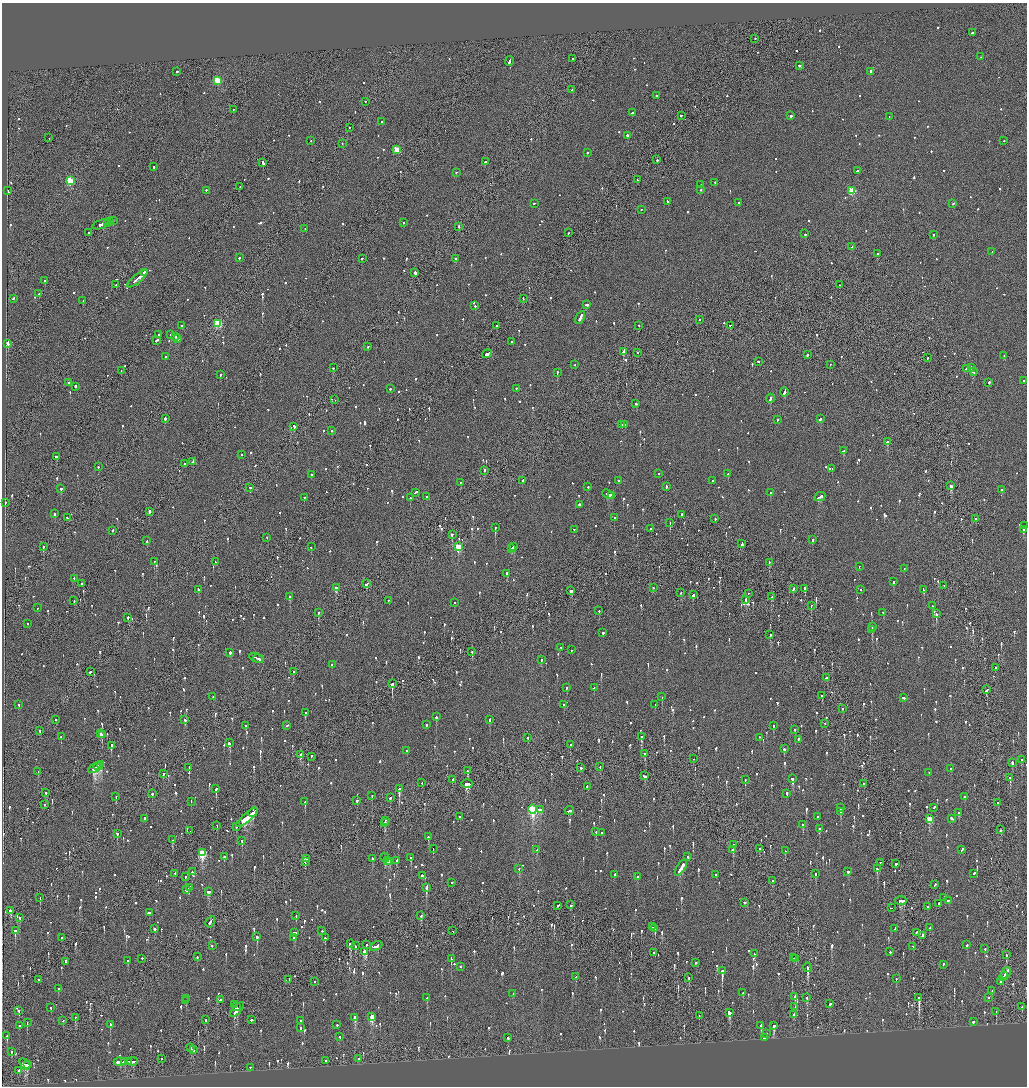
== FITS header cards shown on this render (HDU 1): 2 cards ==
NAXIS1  =                 2050
NAXIS2  =                 2168

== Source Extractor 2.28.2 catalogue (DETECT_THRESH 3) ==
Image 2050 x 2168 px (HDU 1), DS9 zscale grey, zoomed out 1/2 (1 PNG px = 2 x 2 image px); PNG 1029 x 1088 px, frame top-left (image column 2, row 2168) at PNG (2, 3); each listed source drawn as its Kron ellipse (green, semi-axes under 4 px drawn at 4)
Background -0.117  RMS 0.068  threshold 0.205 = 3 sigma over >= 5 px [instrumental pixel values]
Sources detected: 1520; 55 cannot appear on this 1/2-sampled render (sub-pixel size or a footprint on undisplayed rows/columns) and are neither listed nor drawn; of the other 1465, the 500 brightest by FLUX_AUTO listed and drawn (965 fainter detections omitted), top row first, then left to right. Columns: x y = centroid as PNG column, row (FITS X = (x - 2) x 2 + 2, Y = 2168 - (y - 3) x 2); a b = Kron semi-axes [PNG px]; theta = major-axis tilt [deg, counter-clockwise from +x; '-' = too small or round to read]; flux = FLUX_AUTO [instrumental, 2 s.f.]
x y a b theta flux
972 33 4 2 - 280
755 39 2 1 - 130
981 57 2 1 - 150
572 59 2 2 - 200
509 61 5 2 - 310
799 66 2 2 - 1000
177 72 2 2 - 250
871 72 2 2 - 570
218 81 3 3 - 840
572 90 2 1 - 120
656 96 2 2 - 260
365 102 2 2 - 110
234 110 2 1 - 110
633 113 2 2 - 650
681 116 2 2 - 150
791 116 2 2 - 2000
889 117 2 1 - 120
382 122 2 2 - 230
349 128 2 1 - 110
628 136 2 2 - 1700
49 138 2 2 - 120
311 141 2 2 - 130
1004 141 2 2 - 350
342 144 2 1 - 120
397 150 3 3 - 430
587 153 2 2 - 220
657 160 2 1 - 380
485 162 3 2 - 190
263 163 3 2 - 320
154 167 2 2 - 240
857 171 2 2 - 110
456 173 2 1 - 210
638 180 2 1 - 460
70 181 3 3 - 910
715 183 2 2 - 200
700 185 2 2 - 160
240 187 2 1 - 180
701 190 2 2 - 150
8 191 3 1 - 200
206 191 2 2 - 130
852 191 3 3 - 620
667 202 2 2 - 130
739 203 2 2 - 180
534 204 2 2 - 110
953 204 2 2 - 130
641 210 2 2 - 100
113 221 3 2 - 310
110 222 3 1 - 270
108 223 3 2 - 320
404 223 2 2 - 150
101 225 8 2 18 620
459 227 2 2 - 100
305 229 2 2 - 130
89 233 2 1 - 860
568 233 2 2 - 130
805 234 2 2 - 230
933 235 2 2 - 380
852 247 2 1 - 100
992 252 2 1 - 230
877 254 2 2 - 360
239 258 2 2 - 400
362 259 2 2 - 280
455 259 2 2 - 210
144 273 3 2 - 220
415 273 3 2 - 840
137 279 12 2 39 970
44 281 2 2 - 200
116 285 2 1 - 340
839 285 2 2 - 130
39 294 2 2 - 150
13 299 2 2 - 220
523 299 2 1 - 380
83 301 2 2 - 140
587 305 2 2 - 520
475 306 2 2 - 160
580 318 7 2 63 450
699 320 2 2 - 120
218 324 3 3 - 900
182 326 2 2 - 230
497 326 2 1 - 300
639 326 2 2 - 120
730 326 2 1 - 270
159 335 2 2 - 130
170 335 2 2 - 240
176 337 2 2 - 280
178 339 2 2 - 320
156 341 4 2 - 270
511 342 2 2 - 130
8 344 3 2 - 720
368 347 2 2 - 160
623 352 3 2 - 750
638 353 2 1 - 120
487 354 5 2 - 860
807 355 2 2 - 290
1004 356 2 2 - 290
165 357 2 2 - 170
928 358 2 2 - 110
758 362 2 2 - 130
575 365 2 2 - 110
830 365 2 2 - 130
333 368 2 2 - 150
971 368 2 2 - 240
966 369 3 2 - 190
121 371 2 1 - 120
973 372 3 1 - 110
557 373 2 2 - 270
220 375 3 2 - 170
1023 381 2 2 - 130
69 383 2 2 - 190
989 383 2 2 - 340
75 387 2 2 - 1200
390 389 2 2 - 210
516 389 2 2 - 140
784 392 4 2 - 760
770 399 4 2 - 220
335 400 2 1 - 260
636 404 2 2 - 180
165 419 2 2 - 460
820 419 3 2 - 220
777 420 2 2 - 140
622 425 2 1 - 150
625 425 2 2 - 120
294 427 3 2 - 210
332 431 2 2 - 200
887 442 3 2 - 630
843 451 3 2 - 240
242 455 2 2 - 110
56 457 2 2 - 200
193 462 3 1 - 130
185 464 2 2 - 190
98 467 2 1 - 250
832 469 2 1 - 270
484 471 2 2 - 160
658 474 2 2 - 110
728 474 2 2 - 200
311 475 3 2 - 170
523 481 3 2 - 200
619 481 2 2 - 110
713 481 2 2 - 110
460 483 2 2 - 260
950 486 3 2 - 920
588 487 2 2 - 170
666 487 3 2 - 200
250 488 2 2 - 120
61 489 2 2 - 500
1001 490 2 2 - 280
415 493 3 2 - 170
771 493 2 2 - 120
608 494 6 2 -26 310
611 496 3 1 - 140
427 497 2 2 - 100
820 497 6 2 28 290
304 498 2 2 - 230
410 498 2 2 - 150
5 503 2 2 - 130
579 505 2 2 - 350
150 512 2 2 - 120
54 514 2 2 - 270
682 515 2 2 - 280
67 518 2 2 - 230
614 518 2 2 - 170
715 519 2 2 - 120
976 519 2 2 - 230
670 523 2 2 - 120
1024 526 2 2 - 160
495 528 2 2 - 620
650 529 2 2 - 160
574 530 2 1 - 130
1023 530 4 2 - 280
113 531 2 2 - 150
452 535 2 2 - 1300
267 538 2 2 - 110
812 540 4 2 - 190
147 541 3 2 - 250
742 544 4 2 - 390
43 547 2 2 - 140
311 547 2 2 - 100
458 547 3 3 - 570
514 547 3 2 - 420
511 549 2 1 - 140
154 562 2 2 - 180
216 562 2 2 - 120
769 563 2 1 - 110
859 567 2 1 - 270
904 569 2 2 - 100
507 574 3 2 - 300
74 579 3 2 - 230
893 582 3 2 - 180
81 584 2 1 - 110
366 584 4 2 - 170
944 586 2 2 - 130
336 588 3 2 - 190
653 588 2 2 - 110
793 589 3 1 - 340
805 589 2 2 - 340
198 590 3 2 - 300
860 590 2 2 - 130
923 590 4 2 - 190
571 591 3 2 - 170
680 593 2 2 - 110
748 594 2 1 - 480
693 595 2 2 - 410
290 597 3 2 - 180
772 597 3 2 - 220
746 600 2 2 - 240
74 601 2 2 - 260
388 601 2 1 - 130
454 603 2 2 - 110
811 606 2 1 - 160
932 606 2 2 - 120
37 608 2 2 - 120
599 611 2 2 - 170
318 613 3 2 - 250
883 613 2 2 - 140
936 614 3 2 - 1100
128 618 3 2 - 630
28 624 2 2 - 140
872 627 2 2 - 390
871 630 2 2 - 220
603 633 2 2 - 310
770 635 2 1 - 270
561 648 2 2 - 230
572 650 2 2 - 130
472 652 2 2 - 270
230 653 2 2 - 410
256 658 7 2 -23 360
259 659 5 2 - 440
541 660 2 2 - 170
332 665 2 1 - 200
995 668 2 2 - 150
91 672 3 2 - 270
293 672 2 2 - 220
827 678 3 2 - 160
392 684 2 2 - 3500
567 688 3 2 - 150
594 688 2 2 - 130
986 690 3 2 - 290
822 696 2 2 - 460
213 697 2 2 - 130
662 697 2 2 - 190
903 698 3 2 - 190
19 705 2 2 - 120
564 705 2 2 - 320
655 705 2 1 - 140
842 709 2 2 - 130
305 713 2 2 - 320
436 717 2 2 - 560
56 720 2 2 - 160
185 720 2 2 - 220
489 720 2 2 - 150
825 724 2 2 - 100
426 725 2 2 - 240
246 726 2 2 - 110
287 726 2 1 - 110
773 726 2 2 - 140
795 730 2 2 - 120
40 731 2 1 - 270
100 734 2 1 - 110
102 735 2 2 - 140
61 737 2 2 - 110
642 737 2 2 - 320
527 738 2 2 - 370
759 738 2 1 - 130
798 740 3 2 - 260
229 743 3 2 - 350
570 745 2 2 - 390
111 746 3 1 - 310
784 749 2 2 - 590
407 751 2 2 - 110
645 754 2 1 - 1100
301 755 3 2 - 180
311 757 2 1 - 130
694 759 2 1 - 250
1021 760 2 2 - 110
1012 763 2 2 - 200
101 765 3 2 - 1100
98 766 5 1 - 1200
600 767 2 1 - 190
95 768 7 3 30 2100
189 768 2 2 - 160
581 768 2 2 - 260
951 769 2 2 - 160
468 771 3 2 - 200
38 772 2 2 - 180
929 773 2 1 - 180
163 774 2 2 - 280
644 776 3 2 - 370
1010 778 2 2 - 420
792 779 2 2 - 420
453 780 3 2 - 120
745 780 2 2 - 140
422 783 2 1 - 130
467 784 6 2 -2 600
864 784 2 2 - 110
587 787 2 2 - 170
216 789 3 2 - 530
399 789 2 2 - 3000
46 793 2 2 - 150
152 794 2 2 - 130
787 794 3 2 - 220
372 796 2 2 - 170
116 797 2 2 - 100
964 797 2 2 - 190
390 798 2 2 - 220
357 801 2 2 - 130
191 802 2 2 - 110
305 802 2 2 - 360
998 803 2 2 - 120
44 805 2 2 - 150
840 808 2 2 - 180
934 808 3 2 - 180
533 809 4 3 - 1700
540 810 2 2 - 440
569 811 4 2 - 230
841 812 2 2 - 280
253 813 5 1 - 7700
959 813 3 2 - 130
460 817 2 2 - 110
818 817 2 2 - 180
247 818 13 2 41 22000
144 819 2 2 - 170
929 819 3 3 - 540
952 819 3 2 - 250
385 821 3 2 - 160
384 823 3 2 - 160
803 825 2 2 - 820
217 826 2 1 - 410
236 827 2 2 - 340
819 829 2 2 - 610
1000 830 2 2 - 140
190 831 2 1 - 170
596 832 2 2 - 140
602 833 2 2 - 120
117 834 2 2 - 240
428 837 2 2 - 130
173 840 2 2 - 160
242 841 3 2 - 180
733 845 2 2 - 410
433 849 2 1 - 130
759 849 2 1 - 120
537 850 3 2 - 150
732 850 2 2 - 200
962 850 3 2 - 250
785 851 2 2 - 130
202 853 4 3 - 1200
224 857 2 2 - 110
688 857 2 2 - 180
385 858 5 2 - 310
411 858 2 2 - 300
306 859 2 2 - 110
372 859 2 2 - 270
388 861 2 2 - 230
396 861 3 2 - 110
305 862 2 2 - 230
389 862 3 2 - 300
880 863 2 2 - 120
896 864 2 2 - 1300
681 868 9 2 58 1100
519 869 2 2 - 110
877 869 4 2 - 110
192 872 2 2 - 140
848 872 2 2 - 290
175 873 2 2 - 160
815 874 3 2 - 110
974 874 3 2 - 180
615 875 2 2 - 150
715 875 2 1 - 160
423 876 4 2 - 250
185 877 2 2 - 170
637 877 2 2 - 380
772 881 2 1 - 110
452 883 2 2 - 160
935 885 3 2 - 150
189 888 3 1 - 210
426 888 4 2 - 930
187 890 4 2 - 340
208 892 4 3 - 210
40 898 2 1 - 130
944 898 3 2 - 250
901 901 6 3 1 500
948 901 2 2 - 200
745 903 2 2 - 1500
939 904 3 3 - 340
571 905 2 2 - 480
558 906 3 2 - 210
927 907 2 2 - 340
891 908 2 1 - 280
11 911 2 2 - 760
149 913 3 2 - 1500
296 916 2 2 - 130
421 916 3 2 - 150
19 918 2 2 - 210
210 922 6 2 60 580
652 927 2 1 - 320
930 928 4 2 - 410
155 929 2 2 - 430
655 929 2 2 - 5800
895 929 3 2 - 130
15 931 2 2 - 2200
322 931 2 2 - 130
453 931 2 1 - 110
295 933 3 2 - 300
916 933 3 2 - 140
922 936 3 2 - 240
257 937 3 2 - 550
62 938 2 1 - 140
293 938 2 2 - 110
325 938 2 2 - 360
350 944 4 3 - 290
366 945 2 1 - 240
967 945 3 2 - 290
212 946 2 2 - 100
355 946 3 2 - 140
376 946 7 2 24 610
913 947 2 1 - 120
985 949 2 1 - 120
365 952 4 2 - 330
890 952 2 2 - 140
653 953 2 2 - 390
754 954 2 2 - 170
1006 955 3 1 - 370
197 957 2 2 - 230
794 958 2 1 - 150
142 959 2 2 - 110
451 959 4 2 - 220
796 959 2 2 - 480
128 961 2 2 - 920
65 962 2 1 - 390
696 963 2 2 - 370
943 965 2 2 - 110
460 967 2 2 - 300
807 968 4 2 - 840
722 971 2 2 - 3000
1006 973 6 2 58 600
576 977 2 2 - 160
1003 977 5 1 - 450
689 978 2 1 - 250
896 979 2 2 - 160
38 980 2 2 - 150
289 980 3 1 - 380
315 982 2 1 - 180
1000 982 2 2 - 110
58 989 2 2 - 580
992 991 2 1 - 250
743 993 2 2 - 180
513 994 2 2 - 120
795 997 3 2 - 140
427 998 3 2 - 120
807 998 3 2 - 140
919 998 3 2 - 4100
989 998 2 2 - 120
187 999 3 2 - 150
220 1000 3 2 - 180
186 1001 2 2 - 110
830 1004 2 2 - 660
235 1005 2 1 - 130
236 1007 4 2 - 250
795 1007 2 1 - 120
1022 1007 2 2 - 110
51 1008 2 2 - 170
237 1010 9 2 48 440
19 1011 2 2 - 510
996 1012 2 1 - 170
729 1013 3 2 - 1300
794 1015 3 2 - 200
699 1016 2 1 - 110
372 1017 4 2 - 380
75 1018 2 1 - 320
355 1018 3 2 - 280
206 1020 3 1 - 150
251 1020 2 2 - 210
63 1021 2 2 - 160
300 1021 2 2 - 180
973 1022 2 2 - 310
27 1023 3 2 - 120
110 1025 3 2 - 250
337 1025 2 2 - 110
19 1026 2 2 - 130
761 1026 2 2 - 630
774 1026 3 2 - 860
301 1028 2 2 - 210
766 1034 2 2 - 200
7 1036 3 2 - 240
340 1037 2 2 - 120
508 1038 2 2 - 110
764 1038 2 2 - 4600
191 1048 2 2 - 330
193 1050 3 3 - 130
11 1052 2 2 - 210
161 1059 2 2 - 120
359 1059 2 2 - 170
326 1061 3 2 - 120
120 1062 6 2 3 540
124 1062 4 2 - 290
129 1062 3 1 - 220
132 1062 5 2 - 280
25 1065 6 3 -49 400
27 1065 2 2 - 240
250 1068 2 2 - 120
19 1071 2 2 - 690
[965 fainter detections neither listed nor drawn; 55 sub-pixel or undisplayed-footprint detections neither listed nor drawn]